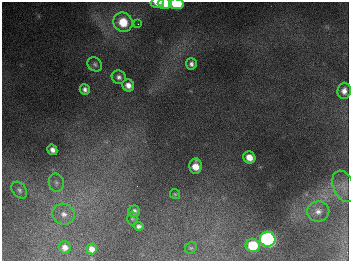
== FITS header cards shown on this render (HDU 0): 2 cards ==
NAXIS1  =                  347
NAXIS2  =                  259

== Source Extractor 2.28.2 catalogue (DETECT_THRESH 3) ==
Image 347 x 259 px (HDU 0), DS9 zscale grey, 1 PNG px = 1 image px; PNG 351 x 263 px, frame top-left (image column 1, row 259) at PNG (2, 2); each listed source drawn as its Kron ellipse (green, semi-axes under 4 px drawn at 4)
Background 680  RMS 51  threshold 154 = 3 sigma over >= 5 px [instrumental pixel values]
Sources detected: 28; all 28 listed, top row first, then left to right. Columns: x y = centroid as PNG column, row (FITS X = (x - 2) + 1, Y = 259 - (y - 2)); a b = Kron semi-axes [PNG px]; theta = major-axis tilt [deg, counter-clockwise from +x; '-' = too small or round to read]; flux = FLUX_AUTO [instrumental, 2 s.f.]
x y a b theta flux
157 3 7 5 -3 2.5e+04
165 3 7 5 -1 4.7e+04
176 4 7 5 -5 1.8e+05
123 22 10 9 - 8.7e+04
138 24 3 3 - 3.0e+03
95 64 8 6 -38 9.4e+03
191 64 5 5 - 1.2e+04
119 77 7 6 - 1.3e+04
128 85 6 6 - 2.2e+04
85 89 5 5 - 1.3e+04
344 91 8 7 - 2.0e+04
52 150 5 5 - 1.5e+04
249 157 6 6 - 3.5e+04
196 166 8 6 -89 4.2e+04
56 183 9 7 -77 1.4e+04
344 186 16 10 -68 3.2e+04
19 190 9 6 -51 1.1e+04
175 194 5 5 - 4.7e+03
134 211 6 5 - 1.2e+04
318 211 11 10 - 2.4e+04
64 214 11 10 - 2.8e+04
132 218 7 5 90 5.3e+03
139 226 5 4 - 9.6e+03
268 239 8 7 - 1.1e+06
253 245 7 6 - 1.2e+05
65 247 6 6 - 2.0e+04
191 248 6 5 - 4.4e+03
92 249 5 5 - 2.1e+04
At the frame edge (FLAGS 8, measured only in part): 3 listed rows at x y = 157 3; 165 3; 176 4